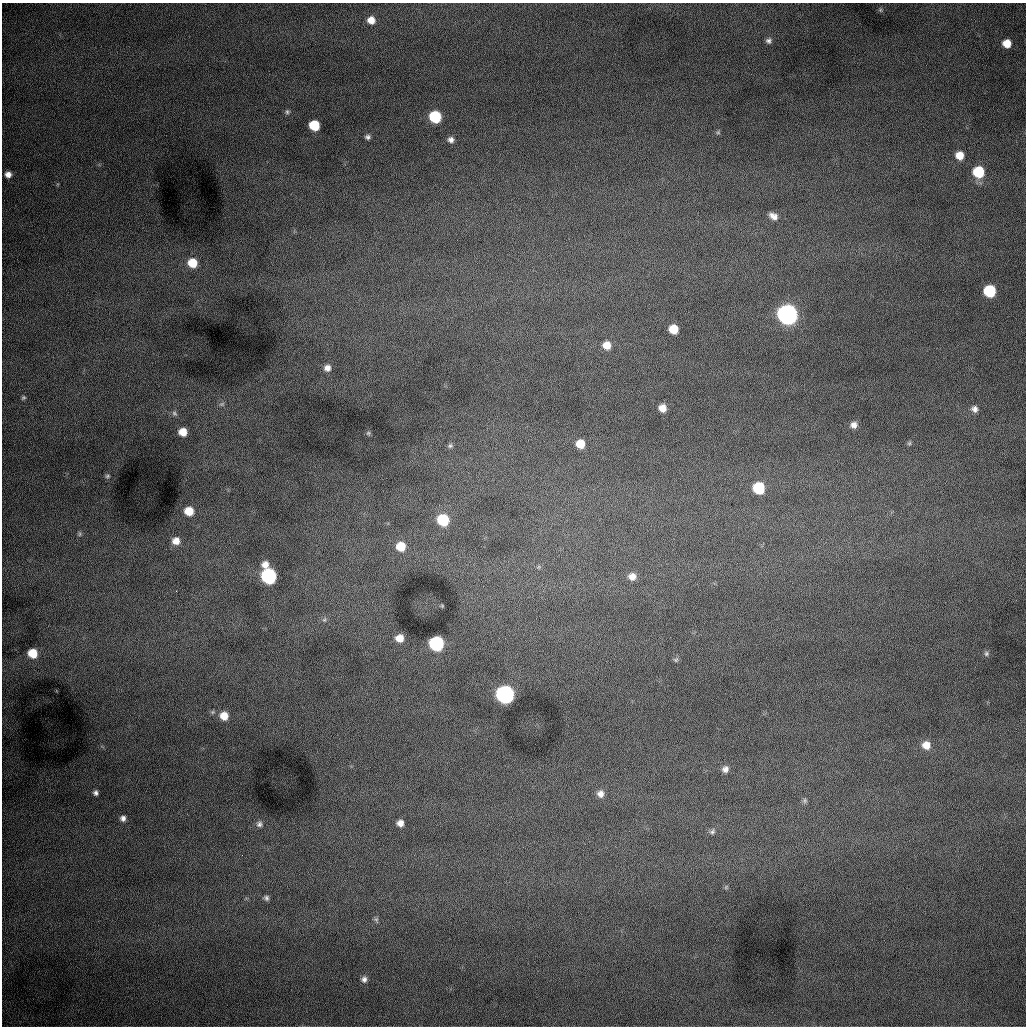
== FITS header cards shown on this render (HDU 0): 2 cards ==
NAXIS1  =                 1024 /fastest changing axis
NAXIS2  =                 1024 /next to fastest changing axis

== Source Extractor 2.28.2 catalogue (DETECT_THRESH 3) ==
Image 1024 x 1024 px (HDU 0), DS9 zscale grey, 1 PNG px = 1 image px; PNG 1028 x 1028 px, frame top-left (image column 1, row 1024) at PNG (2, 3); no overlay
Background 993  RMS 12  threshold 37.4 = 3 sigma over >= 5 px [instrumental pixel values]
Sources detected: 63; all 63 listed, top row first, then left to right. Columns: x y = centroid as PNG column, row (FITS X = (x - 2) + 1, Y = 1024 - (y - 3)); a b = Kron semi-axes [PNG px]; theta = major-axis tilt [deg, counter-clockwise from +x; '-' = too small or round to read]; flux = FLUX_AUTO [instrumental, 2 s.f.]
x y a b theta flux
880 10 5 5 - 1200
371 20 7 7 - 8300
769 41 8 7 - 2900
1007 43 7 7 - 12000
287 112 6 6 - 1700
435 117 8 7 - 59000
314 125 7 7 - 33000
718 132 6 5 - 1500
368 137 7 6 - 2300
451 140 7 6 - 3700
959 155 7 7 - 11000
978 172 8 8 - 41000
8 174 7 6 - 5000
773 216 11 7 -31 5600
192 263 9 8 - 18000
990 291 8 8 - 59000
787 314 9 9 - 730000
674 329 7 7 - 18000
607 345 8 8 - 10000
327 368 8 8 - 5000
23 398 6 5 - 1500
222 404 8 5 20 1700
662 408 7 7 - 8600
975 409 9 8 - 4000
174 413 8 6 -45 2200
854 425 8 7 - 5100
183 432 7 7 - 12000
368 433 6 5 - 1200
909 443 6 5 - 1400
580 444 7 7 - 14000
450 446 8 6 25 2000
107 476 6 4 3 1400
759 488 8 8 - 50000
189 511 8 8 - 15000
443 520 8 8 - 52000
80 534 8 5 -85 1600
176 541 9 8 - 8100
401 546 9 9 - 19000
265 565 9 8 - 6700
269 576 8 8 - 190000
632 577 9 8 - 7000
442 606 5 4 - 810
324 620 7 6 - 1900
400 638 8 8 - 9900
436 643 8 8 - 150000
33 653 8 8 - 20000
986 654 7 7 - 2000
676 660 7 5 1 1500
505 694 9 8 - 450000
224 716 9 8 - 12000
926 745 10 9 - 9300
725 769 9 8 - 4500
96 793 6 5 - 2700
600 794 9 9 - 5500
805 801 7 6 - 2000
123 818 7 6 - 3600
400 823 6 6 - 5600
259 824 9 9 - 3800
712 831 8 6 37 2400
726 887 6 5 - 1300
266 898 8 7 - 2500
376 920 9 5 -72 2000
364 979 8 7 - 3600